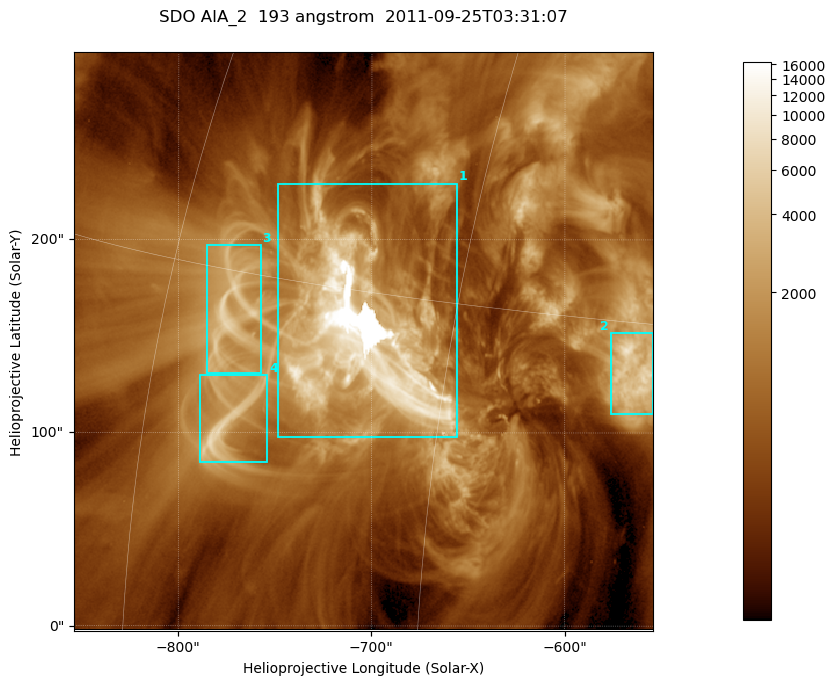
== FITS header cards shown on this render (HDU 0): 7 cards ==
TELESCOP= 'SDO     '           /
INSTRUME= 'AIA_2   '           /
WAVELNTH=                  193 /
WAVEUNIT= 'angstrom'           /
DATE-OBS= '2011-09-25T03:31:07.84' /
CTYPE1  = 'HPLN-TAN'           /
CTYPE2  = 'HPLT-TAN'           /

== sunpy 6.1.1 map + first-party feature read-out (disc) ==
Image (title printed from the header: SDO AIA_2  193 angstrom  2011-09-25T03:31:07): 499 x 499 px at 0.601 arcsec/px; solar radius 957 arcsec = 1592 px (partial field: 3.1% of the solar disc is inside the frame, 100% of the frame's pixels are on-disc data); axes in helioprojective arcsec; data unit not stated in the header (colour bar unlabelled)
Orientation: roll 0.0578 deg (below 1 deg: not rotated)
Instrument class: DISC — disc imager (sunpy class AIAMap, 193 A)
Bright regions (active regions / flare kernels): reference = the on-disc median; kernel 5 px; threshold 5 sigma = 2226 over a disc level ~664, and >= 1.15x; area >= 249 px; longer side >= 6 px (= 3.6 arcsec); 4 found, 4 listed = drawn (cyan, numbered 1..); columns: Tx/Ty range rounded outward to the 2 arcsec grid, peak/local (2 s.f.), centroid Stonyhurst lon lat
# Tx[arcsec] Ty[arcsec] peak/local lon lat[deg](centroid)
1 -750..-656 98..230 25 -49 +13
2 -576..-554 110..152 12 -37 +13
3 -786..-756 130..198 9.5 -56 +14
4 -790..-754 84..130 10 -55 +10